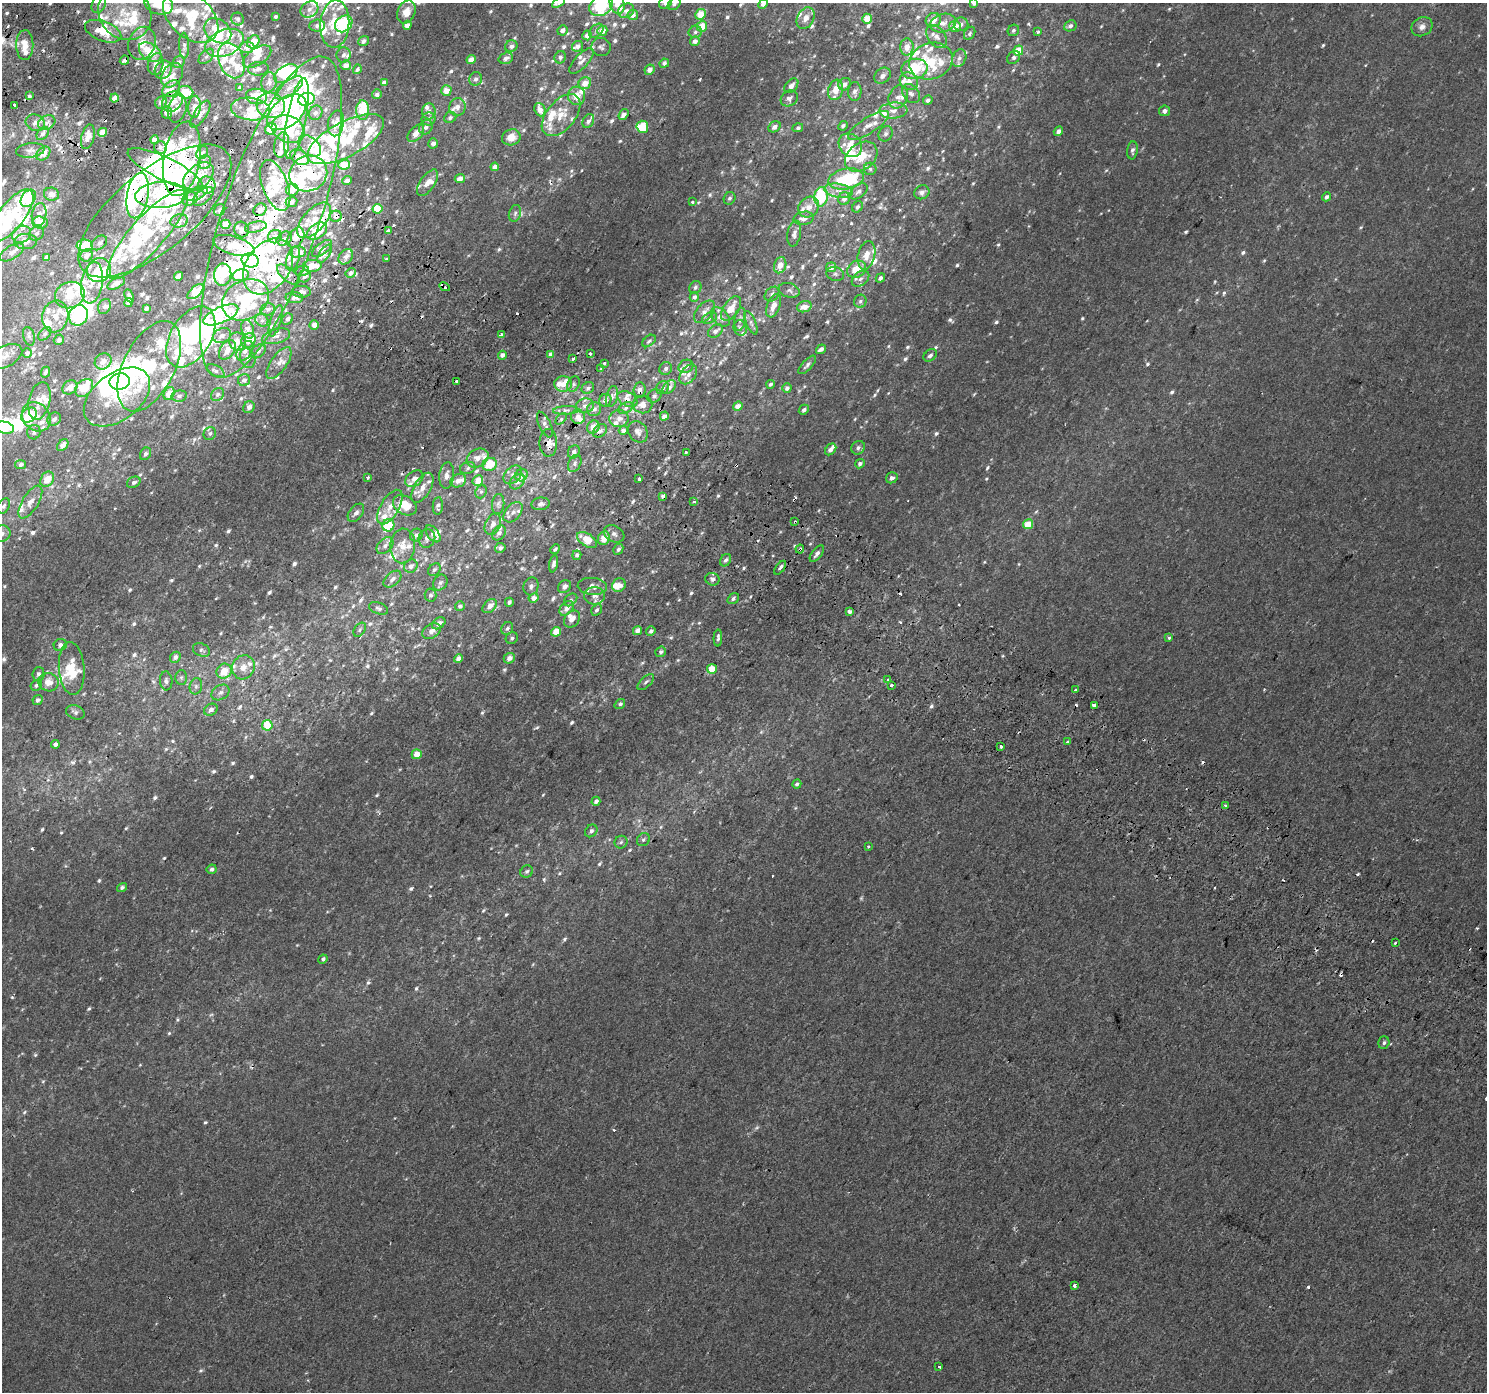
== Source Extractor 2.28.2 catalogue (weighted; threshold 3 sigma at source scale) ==
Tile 11 of 4 x 4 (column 3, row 3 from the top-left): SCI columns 3003-4487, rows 1675-3064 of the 5998 x 6065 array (HDU 1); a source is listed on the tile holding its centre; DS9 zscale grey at full resolution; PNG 1489 x 1394 px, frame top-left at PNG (2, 3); each listed source drawn as its Kron ellipse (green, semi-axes under 4 px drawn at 4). Shown black and unused: <1% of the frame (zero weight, under 2 of 3 exposures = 2% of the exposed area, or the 3 px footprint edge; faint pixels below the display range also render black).
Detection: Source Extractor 2.28.2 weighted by HDU 2 'WHT'; one run over the whole footprint, this tile lists its part. Background 0.00154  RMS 0.0029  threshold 0.0128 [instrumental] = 3 sigma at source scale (4.5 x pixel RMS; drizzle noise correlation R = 1.50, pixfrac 1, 0.0396/0.0396 arcsec/px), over >= 5 px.
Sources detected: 1134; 6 too faint to see at this stretch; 50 inside a brighter object's white glare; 39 cosmic-ray / hot-pixel residue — neither listed nor drawn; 238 inside a brighter listed object's ellipse — not listed separately; of the other 801, all 500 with FLUX_AUTO >= 0.649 (the completeness limit of this list) listed and drawn (301 fainter detections not listed), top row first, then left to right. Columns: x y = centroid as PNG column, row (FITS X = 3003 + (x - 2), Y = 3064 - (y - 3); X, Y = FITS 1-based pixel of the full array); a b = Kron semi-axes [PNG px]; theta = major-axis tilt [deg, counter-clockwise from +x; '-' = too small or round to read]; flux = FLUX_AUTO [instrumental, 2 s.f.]
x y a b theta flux
558 3 7 3 31 1
665 3 7 5 35 0.95
974 3 4 4 - 1.4
99 4 9 6 62 1.1
158 4 15 10 -19 7.1
617 4 10 7 -76 3.1
674 4 7 5 43 0.81
763 4 5 4 - 1.3
601 6 12 9 30 22
309 9 9 7 35 1.8
626 11 8 7 - 1.2
406 12 12 8 64 3.1
125 13 28 25 -50 14
700 14 6 5 - 5.3
633 15 5 5 - 1.3
191 16 32 21 -41 18
276 16 3 3 - 0.74
806 18 11 8 62 1.9
238 19 6 6 - 0.65
867 19 5 5 - 2.9
933 20 8 7 - 2.7
943 23 13 9 15 2.4
335 24 24 14 86 8.4
344 24 9 7 41 17
961 24 7 6 - 1.1
317 25 7 6 - 0.98
407 25 4 4 - 1.5
702 26 5 5 - 4.6
955 26 6 5 - 3.3
1070 26 6 5 - 1
1422 27 11 9 32 1.6
562 30 5 5 - 1.6
1013 30 6 5 - 0.65
103 31 19 10 -20 5.7
218 31 15 11 -38 8
596 31 8 6 41 0.91
602 31 5 5 - 2.7
695 32 7 6 - 0.75
1038 32 3 3 - 0.83
970 33 7 5 59 0.65
587 35 5 4 - 1.7
936 36 13 8 -53 2
364 41 6 4 37 1.1
695 41 5 4 - 1.5
253 42 7 5 46 4.4
142 43 17 13 68 4
224 43 20 12 22 5.4
25 45 15 8 -89 3.5
184 46 13 5 -88 1
511 46 6 5 - 1.1
577 46 6 5 - 1.1
247 47 8 5 5 2.4
601 47 10 9 - 0.92
907 47 8 6 89 2.4
1018 51 5 4 - 5.7
150 52 12 8 -35 6.9
344 55 7 7 - 1
206 56 9 5 44 0.77
257 57 16 8 33 2.9
560 57 6 5 - 0.97
1014 57 7 5 45 0.83
506 58 7 5 18 1.2
959 58 9 6 64 1.1
124 60 5 3 - 2.4
471 60 5 4 - 3.1
231 61 18 12 -68 4.9
582 61 16 6 46 1.6
931 61 22 18 21 8.6
179 62 6 5 - 0.91
664 63 5 4 - 0.86
156 64 11 8 78 1.8
346 65 5 5 - 1.8
258 69 10 6 4 1.1
357 69 5 3 - 0.73
914 69 13 10 13 13
163 70 9 8 - 1.6
650 70 5 4 - 1.6
286 73 13 7 32 17
172 75 13 9 54 2.4
882 76 9 7 42 1.4
476 79 7 6 - 1.1
909 81 9 8 - 1.9
269 82 10 7 80 1.6
384 82 4 4 - 1.3
585 83 6 6 - 2.9
845 84 6 6 - 1.6
791 86 8 5 48 1.2
240 88 4 4 - 0.89
289 88 16 7 36 2.7
171 89 10 7 41 1.6
446 90 5 5 - 3.1
836 90 10 7 73 3.8
855 91 9 6 86 1.4
185 92 8 6 -14 4.8
911 93 10 8 -51 1.3
377 94 5 4 - 0.98
29 96 4 4 - 0.67
577 96 9 8 - 3.6
256 97 10 7 -8 5.6
898 97 12 9 65 2
115 98 4 4 - 2.1
789 98 9 7 35 1
307 99 8 6 14 21
928 100 5 4 - 0.89
172 101 11 9 44 3.5
161 102 6 5 - 1.1
14 105 3 3 - 13
271 105 14 12 -16 11
194 107 11 6 86 2.1
457 107 9 8 - 1.7
177 109 14 9 75 1.7
250 109 19 11 -6 4.1
363 110 10 6 89 9.1
540 110 7 5 -68 2.2
429 111 8 7 - 1.3
893 111 14 8 4 2.4
1164 111 5 5 - 1.1
167 112 6 5 - 1.4
287 112 22 14 40 11
316 113 7 6 - 0.98
200 114 15 6 56 1.3
623 114 6 4 55 1.6
561 115 25 14 50 6.2
450 117 6 5 - 0.98
296 119 41 9 79 15
428 119 7 6 - 1.5
588 121 7 5 61 1
35 123 10 8 -27 1.8
47 123 9 7 28 1.3
336 123 13 8 78 2.2
868 125 24 8 32 3.3
843 126 5 4 - 0.77
426 127 7 6 - 1.2
642 127 6 6 - 7.4
775 127 6 5 - 1.3
798 128 5 4 - 0.69
271 129 6 5 - 9.8
288 129 17 13 -25 16
1058 131 5 4 - 1.3
103 132 4 4 - 3.6
43 133 7 5 50 0.91
416 133 10 6 47 2.9
886 134 8 6 59 0.96
88 137 12 6 75 2.2
511 137 9 8 - 3.3
346 139 42 17 28 19
155 140 4 4 - 3
433 143 5 5 - 1.3
282 145 13 7 79 2.1
850 145 13 10 -47 4.7
310 146 13 8 -40 1.9
160 147 6 6 - 0.93
30 150 14 7 7 1.4
1132 150 9 5 83 0.86
202 153 7 5 55 0.71
43 154 8 5 45 2.4
299 157 10 6 -31 4.8
861 157 18 13 38 7.5
182 159 38 18 80 17
205 162 7 6 - 1.1
344 165 6 4 4 5.8
495 167 4 4 - 1.8
165 169 41 11 -26 33
870 169 6 6 - 0.71
308 173 19 17 31 8.5
198 177 17 11 41 6.6
460 178 5 4 - 2
846 179 18 10 12 18
347 180 5 4 - 1.1
428 183 15 7 55 2.4
207 185 8 8 - 1.8
275 185 27 12 -69 7.1
292 190 6 6 - 2.3
838 191 14 7 -9 2.3
859 191 10 6 39 1.2
922 192 8 6 32 1.3
51 194 7 6 - 1.2
197 194 12 6 27 1.5
138 195 23 10 80 28
161 195 26 13 4 16
203 196 12 6 40 1.6
821 197 10 6 83 14
1327 197 5 4 - 0.99
28 198 9 6 57 18
729 198 6 5 - 0.71
190 199 8 6 28 1.9
844 199 6 6 - 1.7
291 202 6 5 - 0.91
693 202 3 3 - 4.7
809 207 11 9 43 2.3
857 207 6 5 - 0.72
378 209 5 5 - 10
220 210 6 5 - 0.71
260 210 7 5 36 2
155 211 93 39 39 49
515 213 8 6 72 0.88
12 215 31 13 52 12
39 215 11 7 79 1.8
336 216 6 5 - 1.5
271 217 169 48 71 100
804 218 10 6 10 1.5
314 220 22 11 48 5.1
179 221 9 6 11 1.3
40 223 8 6 -3 4.4
226 224 5 4 - 3.2
256 227 11 5 12 0.97
241 229 8 7 - 1
317 231 11 7 33 7.5
388 231 3 3 - 4.2
37 233 8 6 43 0.81
794 233 13 6 80 1.3
22 234 10 8 27 1.7
147 235 57 17 48 20
275 237 7 6 - 1.8
284 238 8 6 34 1
296 238 11 7 58 2.5
26 241 11 7 1 2.1
99 243 9 6 42 0.83
85 246 8 6 -3 7.9
234 246 21 9 -17 5.3
322 248 12 5 37 2.5
12 252 13 6 31 1.3
298 252 8 6 3 2.5
325 254 10 5 55 1.1
87 255 6 5 - 1.8
866 255 14 8 77 3.4
47 257 4 4 - 1.1
346 257 8 6 49 1.5
293 259 12 6 71 1.2
386 259 3 3 - 0.71
250 260 9 7 -16 41
780 265 8 6 73 3
268 266 31 21 54 19
312 266 9 6 3 3.7
831 267 5 5 - 2.4
857 269 10 8 32 5.8
99 270 12 11 - 4.7
302 271 7 5 14 0.74
351 273 5 4 - 1
835 274 9 7 -17 0.84
223 275 11 8 83 5.8
241 275 8 5 14 3.2
288 275 14 6 -40 1.5
178 276 4 3 - 1.2
304 276 7 5 28 1.1
880 278 5 4 - 1.1
860 279 10 6 38 1.2
92 283 21 10 80 4.3
116 283 9 5 28 1.8
445 287 6 3 -27 1.8
695 287 6 6 - 0.69
789 290 10 7 -19 0.95
196 292 10 5 42 8.3
302 292 9 6 -4 1
772 294 8 6 46 0.95
70 295 15 13 22 7.9
129 296 7 3 -64 0.74
694 297 5 4 - 1.1
294 298 9 5 -4 1.2
245 300 24 19 30 14
860 301 6 6 - 0.71
129 302 4 4 - 1.7
773 306 12 6 69 2.6
104 307 8 6 60 0.83
804 307 7 5 18 2.8
146 308 4 3 - 0.84
268 309 7 6 - 1.2
731 309 14 7 56 3.6
705 312 13 8 49 1.9
78 315 10 9 - 21
221 315 19 8 24 5.6
55 316 16 13 78 3.7
720 317 11 7 -48 2
710 318 8 5 28 0.76
288 319 6 5 - 0.9
740 319 11 5 81 0.99
262 320 7 6 - 0.91
276 321 16 5 73 1.3
751 323 12 4 -66 1
314 325 5 4 - 2
740 328 8 6 -73 1
248 329 9 6 -71 1.7
715 331 8 5 37 1.5
45 334 8 5 46 0.74
222 335 9 7 24 0.95
501 335 3 3 - 6.2
29 336 9 5 -74 0.82
276 336 14 7 16 1.6
191 337 34 20 58 30
59 340 5 5 - 0.8
237 341 9 8 - 2.1
248 341 8 6 48 2.7
649 341 8 5 40 0.75
821 349 5 4 - 1
227 350 11 7 56 2.2
245 351 11 7 55 1.6
258 351 8 6 37 0.83
27 353 5 4 - 0.72
590 353 3 3 - 3
550 354 4 4 - 1.6
502 355 4 4 - 1.3
930 355 7 5 39 0.96
5 357 19 10 27 2.6
248 358 10 7 -68 1.4
573 359 3 3 - 1.2
103 361 9 7 39 1.9
279 363 18 8 55 2.4
605 363 3 3 - 1.8
807 365 12 5 47 0.96
149 366 49 25 63 23
686 366 7 6 - 1.5
666 368 7 6 - 0.79
601 369 4 2 - 0.91
215 371 10 5 -27 0.8
45 372 6 4 65 0.69
688 374 11 7 54 1.7
244 380 6 6 - 1.2
120 381 10 8 9 55
457 381 3 3 - 1.9
563 384 9 8 - 2.7
573 384 8 5 61 0.78
770 384 4 4 - 0.69
70 387 8 6 39 2.1
669 387 8 5 44 1.3
84 388 10 7 44 7.7
588 388 6 5 - 0.79
663 388 7 6 - 0.9
787 388 5 4 - 1.1
640 390 7 6 - 1
169 393 7 5 61 3.1
218 394 7 6 - 0.8
179 396 8 5 9 0.67
612 396 11 5 77 1.2
654 396 7 6 - 0.78
117 397 38 23 38 14
627 399 10 7 -27 1.5
605 400 6 6 - 1.4
39 401 19 10 77 3
643 405 9 8 - 1.9
585 406 9 7 10 1.4
738 406 5 4 - 2.4
249 407 6 5 - 1.5
626 408 8 5 28 0.82
594 409 7 7 - 1.5
566 410 13 4 3 1.1
804 410 5 4 - 0.86
29 415 9 6 42 5.4
664 416 4 4 - 1.7
36 417 16 13 -47 4.3
578 417 7 7 - 2.5
619 418 9 8 - 1.8
54 419 7 6 - 1
561 419 7 4 46 0.66
545 425 14 6 -65 1.2
4 427 10 6 -12 11
593 427 7 5 54 3.1
623 430 4 4 - 1.4
600 431 8 5 39 1.2
34 432 7 6 - 0.91
638 432 11 9 -57 1.5
210 433 7 6 - 0.66
548 443 14 9 90 2.4
63 445 7 4 48 1.6
858 448 7 6 - 1.1
831 449 7 4 48 1.4
574 452 7 5 57 1
686 452 3 3 - 1.3
145 454 6 5 - 0.76
478 458 11 8 29 2.3
575 463 9 6 63 0.97
490 464 7 6 - 6.3
860 464 5 4 - 0.89
21 465 5 4 - 0.86
468 468 8 6 19 0.76
513 475 11 7 45 1.6
521 475 6 6 - 2.1
447 476 13 7 84 1.8
368 477 4 3 - 0.98
892 478 6 5 - 1.1
47 479 8 6 56 4.2
414 479 10 7 38 1.6
639 479 3 3 - 2
458 481 8 6 28 2.1
478 481 6 5 - 4.1
134 482 7 5 27 0.84
517 482 9 6 47 1.9
422 488 17 8 60 2.9
481 492 7 5 68 0.68
663 496 4 3 - 1.5
30 502 18 8 59 2.3
694 502 3 3 - 0.85
498 504 10 6 83 0.99
541 504 9 6 7 1.1
405 505 13 9 -32 7
4 506 8 5 62 0.69
438 506 9 5 85 1.1
390 507 19 9 59 3.8
513 512 12 7 49 1.5
356 513 10 6 51 1.3
795 522 3 3 - 4.1
493 524 11 7 65 1.6
1028 524 5 4 - 4.6
388 525 6 6 - 9.2
499 533 8 6 51 1
2 534 9 8 - 1.2
433 534 10 5 -53 2
614 534 11 8 -29 1.3
416 535 6 6 - 0.96
427 538 9 8 - 1.4
604 538 7 5 66 4
587 540 11 6 -34 5.7
385 546 10 6 46 1.4
403 546 17 12 86 4
500 548 5 5 - 0.94
555 549 5 4 - 0.65
618 549 6 4 61 0.81
800 549 4 4 - 1
817 554 10 5 52 1.1
577 555 5 4 - 0.85
726 560 6 5 - 0.85
554 564 9 4 78 0.86
411 566 7 6 - 1.4
780 568 8 4 55 1.2
434 570 7 5 43 0.67
392 579 10 6 42 1.4
712 579 7 6 - 0.86
440 583 8 6 56 0.78
619 585 7 6 - 2.4
531 586 9 7 72 1
592 586 14 8 -5 2.1
564 587 7 6 - 1.4
431 595 6 6 - 0.69
595 596 10 8 1 1.7
534 598 5 4 - 2.4
733 599 6 5 - 0.71
571 600 7 5 41 0.71
509 602 4 4 - 0.73
460 606 5 5 - 0.77
490 606 8 5 44 1.9
379 608 10 5 -21 0.8
567 608 8 5 49 2.2
596 610 6 4 60 0.69
850 611 4 3 - 3.9
572 619 9 7 51 2.1
439 623 7 5 35 1.6
507 628 7 5 55 0.69
360 630 8 5 52 0.67
432 631 10 7 29 1.6
637 631 5 4 - 1.7
651 631 5 4 - 0.82
556 632 5 4 - 4.7
512 638 6 5 - 0.68
718 638 8 4 88 0.78
1169 638 3 3 - 0.84
60 645 6 6 - 1.3
201 650 9 6 -24 0.88
661 652 5 5 - 0.67
175 657 6 5 - 1.1
509 658 6 5 - 1.7
459 659 5 4 - 1.7
243 667 12 11 - 3.2
72 668 26 13 -86 7.9
712 669 5 4 - 6.8
224 671 8 7 - 4.9
38 674 7 6 - 0.71
181 677 7 6 - 0.67
888 680 3 3 - 0.74
166 681 9 6 -85 0.93
48 682 10 9 - 2.8
646 682 10 5 42 0.74
36 685 6 5 - 0.67
891 685 3 3 - 3.4
196 686 8 6 77 0.89
1076 689 3 3 - 0.67
220 692 10 7 32 1.2
38 700 5 4 - 0.84
620 704 5 4 - 0.76
1095 706 4 3 - 7.8
211 710 7 5 31 1.5
75 712 10 6 -20 0.86
267 725 5 5 - 8.7
1068 742 3 3 - 2.3
55 744 4 4 - 1.3
1001 746 3 3 - 1.5
417 754 5 5 - 3.5
797 784 4 4 - 0.72
596 801 4 4 - 0.99
1226 806 3 3 - 1
591 831 7 5 46 0.84
643 840 7 6 - 0.65
621 842 6 6 - 0.69
869 847 3 3 - 1
212 869 5 5 - 0.79
527 872 6 5 - 0.71
122 887 5 4 - 0.76
1396 943 3 3 - 1.2
323 959 5 4 - 0.7
1384 1043 6 5 - 0.68
1074 1285 3 3 - 1.6
939 1367 3 3 - 0.67
Overlapping masked pixels (flux is a lower limit): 24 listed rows (the first 20) at x y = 150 52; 124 60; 185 92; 167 112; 200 114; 299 157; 182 159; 165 169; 308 173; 198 177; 138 195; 161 195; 155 211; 336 216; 271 217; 314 220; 234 246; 268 266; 445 287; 640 390
Isophote crosses this tile's border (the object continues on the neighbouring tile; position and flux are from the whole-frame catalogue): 14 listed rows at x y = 558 3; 665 3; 974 3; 99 4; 158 4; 617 4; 674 4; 763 4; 601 6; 626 11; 700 14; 5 357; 4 427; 2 534
Unlisted compact peaks at least as high as the median listed source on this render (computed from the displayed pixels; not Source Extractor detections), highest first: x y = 610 471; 794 546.